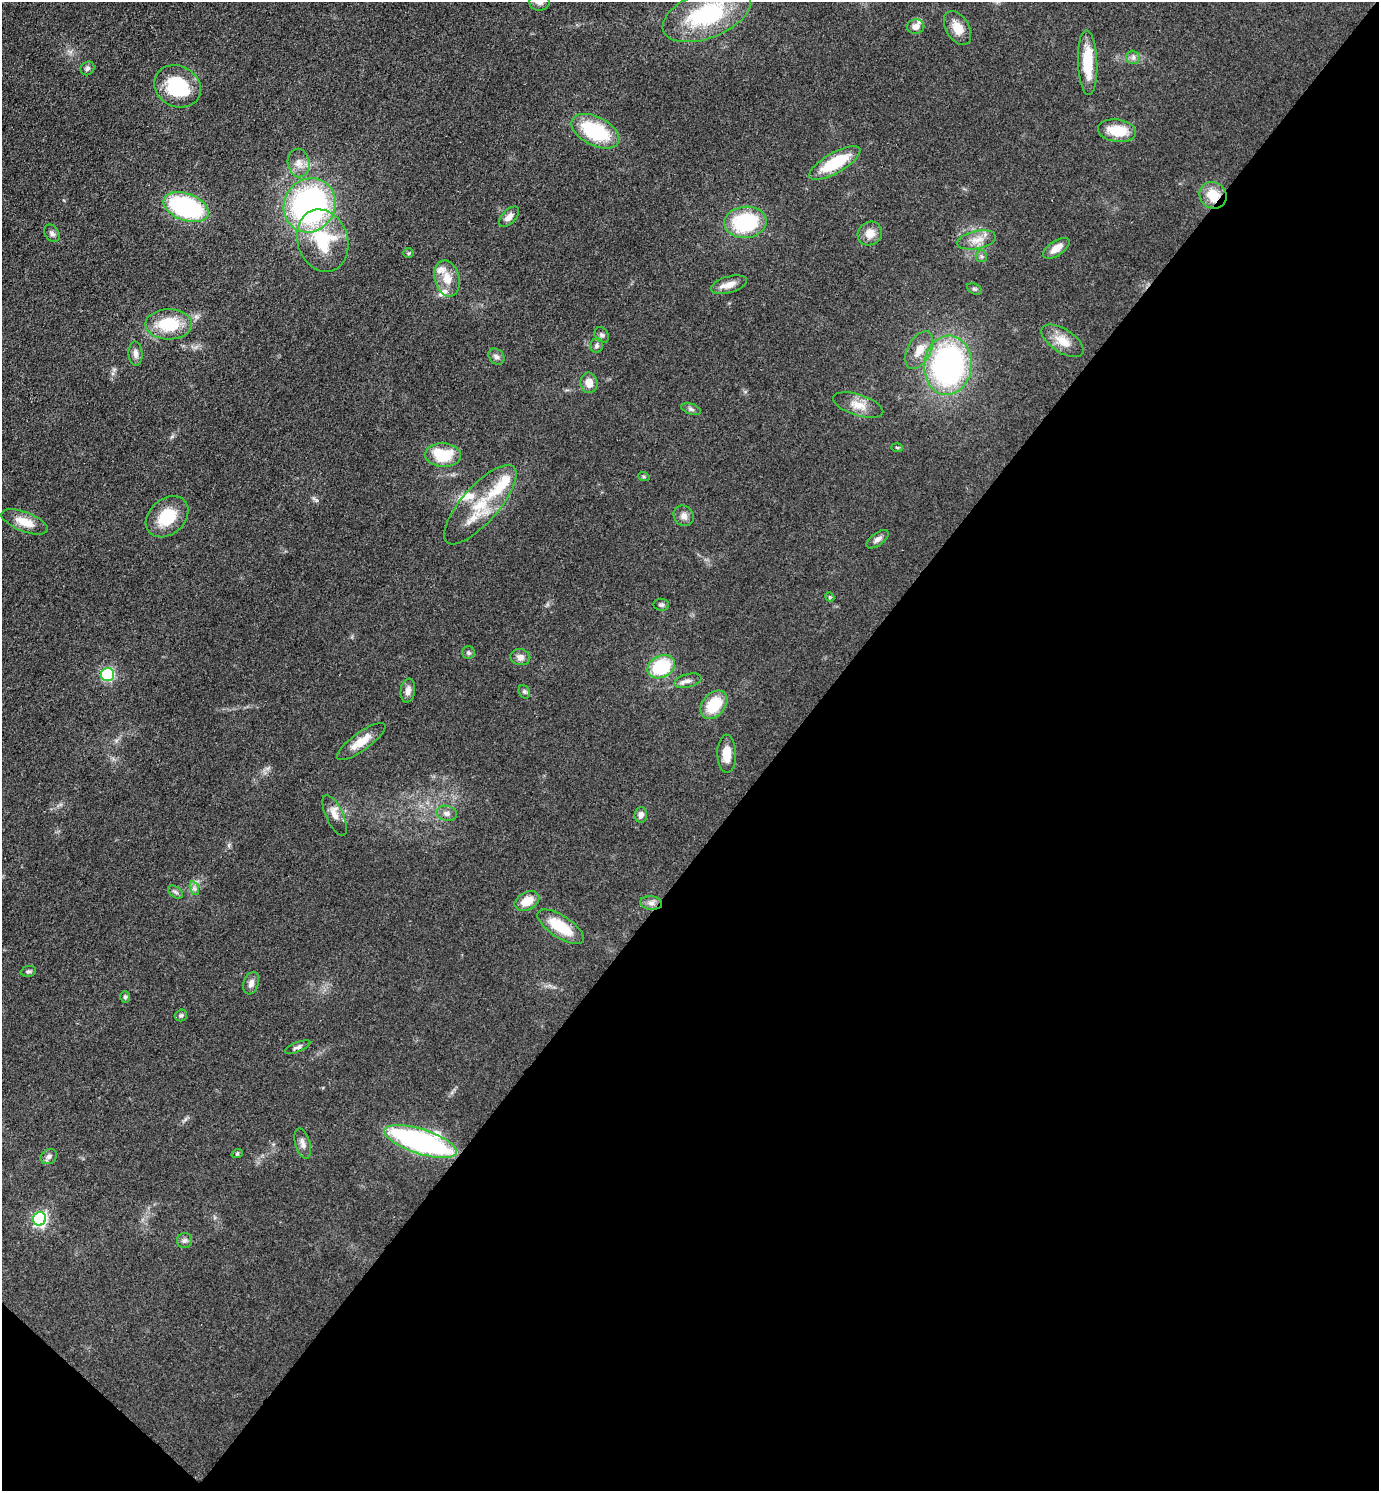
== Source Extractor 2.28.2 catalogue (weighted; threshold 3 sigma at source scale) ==
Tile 15 of 4 x 4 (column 3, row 4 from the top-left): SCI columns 3053-4429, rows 2-1490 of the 5962 x 5959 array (HDU 1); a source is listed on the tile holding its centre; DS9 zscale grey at full resolution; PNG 1381 x 1493 px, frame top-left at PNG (2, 2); each listed source drawn as its Kron ellipse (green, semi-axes under 4 px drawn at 4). Shown black and unused: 44% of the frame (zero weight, under 3 of 4 exposures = <1% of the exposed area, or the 3 px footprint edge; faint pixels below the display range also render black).
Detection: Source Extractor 2.28.2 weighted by HDU 2 'WHT'; one run over the whole footprint, this tile lists its part. Background 0.0779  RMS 0.0064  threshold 0.029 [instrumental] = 3 sigma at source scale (4.5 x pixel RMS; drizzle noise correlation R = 1.50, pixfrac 1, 0.05/0.05 arcsec/px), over >= 5 px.
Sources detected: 83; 6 inside a brighter listed object's ellipse — not listed separately; the other 77 listed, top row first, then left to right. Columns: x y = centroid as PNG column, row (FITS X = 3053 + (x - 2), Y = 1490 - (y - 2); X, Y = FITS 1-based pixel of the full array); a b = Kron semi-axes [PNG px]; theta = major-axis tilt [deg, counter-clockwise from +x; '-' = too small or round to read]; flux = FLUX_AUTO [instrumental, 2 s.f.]
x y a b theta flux
539 2 10 8 1 3.3
707 14 46 23 21 64
916 27 9 7 10 4.3
958 28 18 11 -59 8.8
1133 57 7 6 - 2
1088 63 32 9 -88 22
87 68 7 6 - 1.6
177 86 24 20 -28 38
595 131 26 14 -27 46
1117 131 19 11 -8 18
299 163 14 11 -82 5.9
835 163 29 10 30 29
1213 195 14 13 - 14
310 205 28 25 60 170
186 207 23 13 -20 91
509 217 13 6 45 3.9
745 222 21 15 5 47
52 233 9 6 -55 2.2
870 234 12 11 - 6.8
977 240 20 9 12 7.2
323 241 32 25 -72 39
1056 248 15 7 34 7
409 253 5 5 - 0.92
981 256 6 5 - 1.3
447 278 18 12 -75 9.8
729 285 18 8 16 6
975 289 8 5 -26 1.2
169 324 23 15 0 27
602 335 8 6 -49 1.8
1063 341 24 11 -33 10
597 346 7 6 - 1.6
919 350 21 11 63 9.2
135 354 12 7 -85 3.3
496 357 9 7 -44 2.1
948 365 29 24 83 170
589 383 10 8 -83 6.4
858 405 26 10 -17 8.7
691 409 10 5 -19 1.9
897 448 6 4 -2 0.77
443 455 18 11 -3 28
644 477 6 4 -19 0.83
480 505 50 18 49 29
684 516 11 9 -50 3.6
167 517 24 17 41 22
24 522 24 9 -21 10
878 539 13 6 37 2.8
830 597 5 4 - 0.87
661 605 8 6 -5 1.5
468 653 6 6 - 1.3
520 657 10 8 -10 3.5
661 667 14 11 28 39
107 675 6 6 - 56
688 681 14 6 14 3.1
408 690 12 7 81 3.6
524 692 7 5 -69 1.3
714 705 16 11 48 22
361 741 29 9 36 11
727 754 19 9 -89 9.5
447 813 10 7 -12 2.8
335 815 22 8 -65 5.8
641 815 8 6 85 3.1
194 888 7 4 -71 1.5
175 892 8 5 -36 1.5
527 901 13 9 26 10
651 903 11 6 -7 3
561 927 27 11 -33 22
29 971 7 5 9 1.3
251 983 11 7 71 3.3
125 997 6 5 - 1.1
181 1015 6 6 - 1.4
297 1047 13 5 22 2
421 1141 37 12 -18 160
303 1143 15 7 -74 3.4
237 1154 6 3 19 0.79
49 1157 9 7 31 2.3
40 1219 7 6 - 130
184 1241 7 7 - 2
Overlapping masked pixels (flux is a lower limit): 1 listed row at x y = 1213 195
Isophote crosses this tile's border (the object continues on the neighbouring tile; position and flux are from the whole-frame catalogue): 2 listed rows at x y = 539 2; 707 14